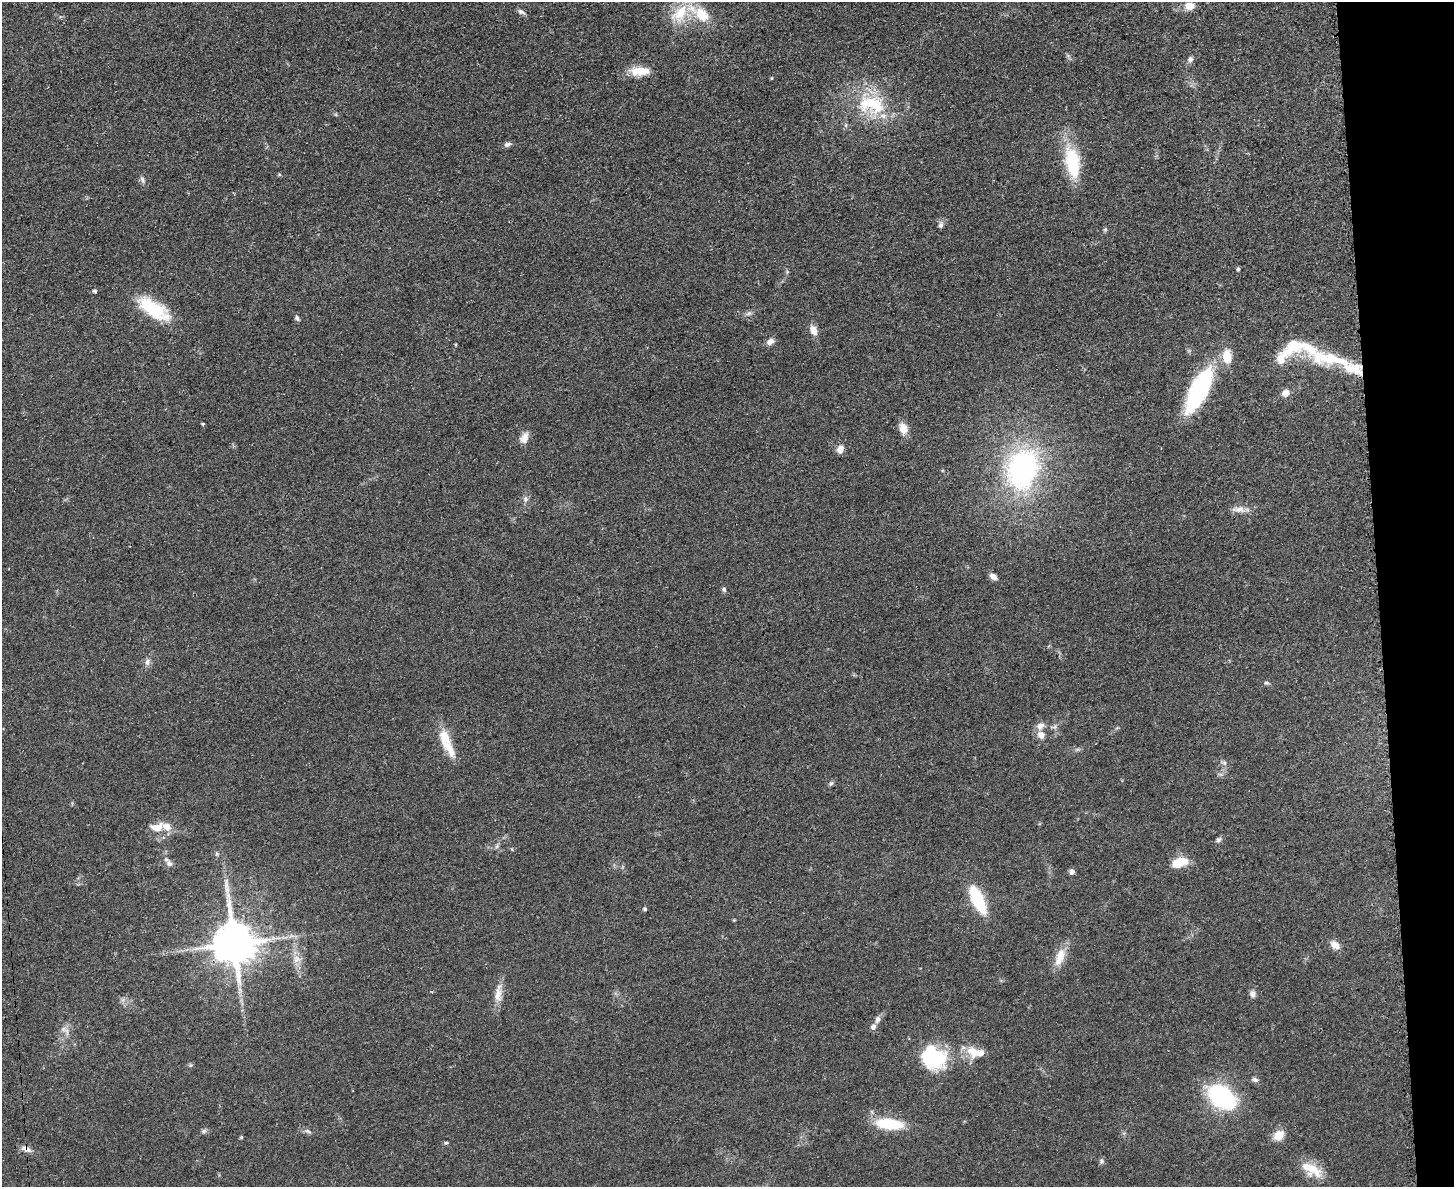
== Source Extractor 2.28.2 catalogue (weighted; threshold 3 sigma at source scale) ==
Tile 9 of 3 x 4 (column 3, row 3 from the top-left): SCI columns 3045-4496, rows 1198-2382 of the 4749 x 4765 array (HDU 1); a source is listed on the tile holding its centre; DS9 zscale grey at full resolution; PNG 1456 x 1189 px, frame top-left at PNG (2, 2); no overlay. Shown black and unused: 5% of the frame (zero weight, under 3 of 4 exposures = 2% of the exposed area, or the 3 px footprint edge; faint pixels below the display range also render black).
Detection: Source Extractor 2.28.2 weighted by HDU 2 'WHT'; one run over the whole footprint, this tile lists its part. Background 0.0457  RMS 0.0051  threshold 0.023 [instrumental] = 3 sigma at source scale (4.5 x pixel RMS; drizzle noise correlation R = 1.50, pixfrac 1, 0.05/0.05 arcsec/px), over >= 5 px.
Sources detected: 84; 1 too faint to see at this stretch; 1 inside a brighter object's white glare — not listed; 9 inside a brighter listed object's ellipse — not listed separately; the other 73 listed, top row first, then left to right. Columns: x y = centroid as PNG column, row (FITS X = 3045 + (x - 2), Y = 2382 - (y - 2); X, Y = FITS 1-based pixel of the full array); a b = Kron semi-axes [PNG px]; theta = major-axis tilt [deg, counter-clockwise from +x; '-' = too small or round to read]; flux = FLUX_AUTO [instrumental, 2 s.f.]
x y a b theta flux
1189 6 12 9 5 5.2
521 12 10 5 -28 1.6
680 14 34 20 54 21
1190 59 9 7 82 1.8
643 71 27 12 1 9.3
772 78 4 4 - 0.53
871 104 43 26 -8 37
508 144 10 6 21 1.8
1072 162 41 17 -80 27
279 175 5 4 - 0.64
142 180 10 5 -72 1.5
941 225 9 6 79 1.8
1105 229 6 5 - 0.86
1238 269 4 3 - 1.1
94 291 6 4 -2 0.77
153 309 41 16 -33 28
749 313 9 5 30 1.6
297 318 8 5 -64 1.2
813 330 12 8 -61 4.6
770 342 9 7 30 3
1227 357 17 11 -88 9.2
1332 359 65 16 -8 32
1199 390 47 16 63 68
1285 393 9 8 - 3.8
203 424 3 3 - 0.58
903 428 14 10 -78 5.7
524 438 15 10 66 4
840 449 10 8 72 3.4
1022 469 45 34 72 100
525 499 9 7 90 1.9
1239 509 22 8 -4 4.6
993 576 9 6 -37 3.1
724 589 6 6 - 1.1
147 662 10 6 82 2.1
1266 683 7 5 -18 0.92
1040 726 12 9 48 3.3
1054 727 11 6 11 1.8
1041 735 9 8 - 3.7
444 737 24 13 -58 10
1224 763 10 6 -17 1.6
831 783 7 6 - 0.99
157 827 16 10 12 7.4
1219 840 8 6 45 1.5
497 846 7 5 47 1.1
217 854 6 4 -46 0.81
1180 862 19 10 17 11
169 863 11 7 -40 2.2
1072 872 6 6 - 1.8
978 899 27 10 -65 29
645 909 5 4 - 0.89
734 920 4 3 - 0.46
234 943 13 12 - 2000
1335 945 13 8 -42 4.3
1060 957 26 11 69 8.6
297 959 13 10 -15 4.4
498 993 29 9 78 6.7
1253 994 8 7 - 2.5
877 1019 10 6 68 2.3
67 1032 16 5 -76 2.5
972 1051 21 15 -44 8.8
936 1058 32 24 -67 31
190 1065 6 5 - 0.77
1255 1080 10 6 -14 1.6
1221 1096 28 18 -41 64
890 1124 27 11 -6 25
204 1131 8 6 17 1.2
308 1131 11 5 -18 1.6
1279 1135 13 10 39 7.1
241 1137 4 3 - 0.75
446 1143 6 4 9 0.75
26 1149 15 7 -26 2.9
1101 1161 8 7 - 1.1
1312 1169 26 16 -39 12
Overlapping masked pixels (flux is a lower limit): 2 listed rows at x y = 234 943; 26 1149